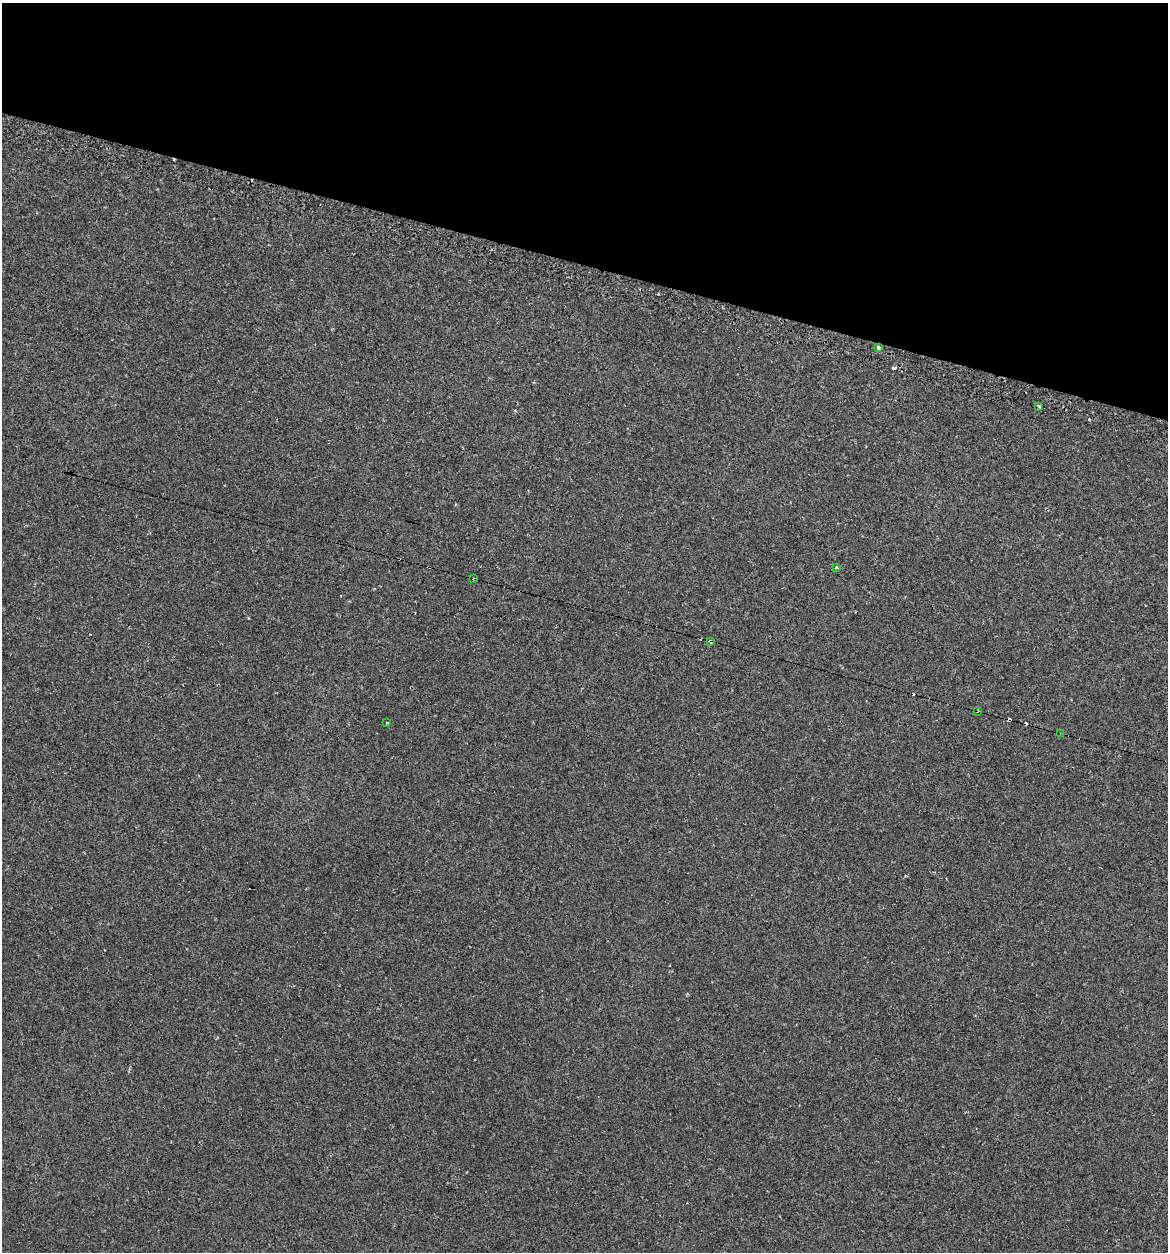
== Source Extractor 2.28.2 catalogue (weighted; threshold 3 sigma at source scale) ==
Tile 2 of 4 x 4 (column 2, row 1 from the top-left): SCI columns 1290-2455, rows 3783-5032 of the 5031 x 5032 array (HDU 1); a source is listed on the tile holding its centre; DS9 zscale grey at full resolution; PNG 1170 x 1254 px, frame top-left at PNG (2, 3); each listed source drawn as its Kron ellipse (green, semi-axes under 4 px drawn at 4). Shown black and unused: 21% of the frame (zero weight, under 2 of 3 exposures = <1% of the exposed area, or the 3 px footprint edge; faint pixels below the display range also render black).
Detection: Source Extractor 2.28.2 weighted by HDU 2 'WHT'; one run over the whole footprint, this tile lists its part. Background 0.0939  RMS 0.006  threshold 0.0269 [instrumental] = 3 sigma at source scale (4.5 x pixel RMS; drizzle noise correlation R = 1.50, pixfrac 1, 0.05/0.05 arcsec/px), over >= 5 px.
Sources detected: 15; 7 cosmic-ray / hot-pixel residue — neither listed nor drawn; the other 8 listed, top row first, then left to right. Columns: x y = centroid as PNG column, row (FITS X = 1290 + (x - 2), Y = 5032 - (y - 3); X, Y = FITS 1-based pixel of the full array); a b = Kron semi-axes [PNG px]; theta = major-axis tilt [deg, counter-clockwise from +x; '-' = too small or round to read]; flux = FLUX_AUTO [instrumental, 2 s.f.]
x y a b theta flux
878 348 4 3 - 2.7
1039 406 3 3 - 2.2
836 567 4 3 - 0.76
474 579 3 3 - 2.9
710 641 4 3 - 4.1
977 711 4 3 - 2.9
387 723 3 2 - 0.72
1061 734 3 3 - 1
Overlapping masked pixels (flux is a lower limit): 5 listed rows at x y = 878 348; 474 579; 710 641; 977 711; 1061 734